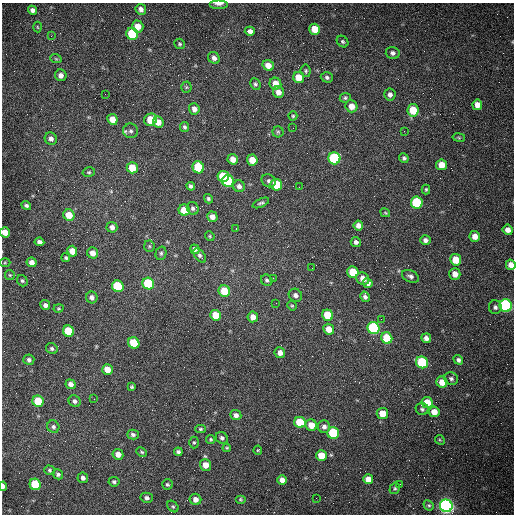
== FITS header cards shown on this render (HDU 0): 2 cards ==
NAXIS1  =                  512 /fastest changing axis
NAXIS2  =                  512 /next to fastest changing axis

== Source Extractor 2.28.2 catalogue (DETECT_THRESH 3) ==
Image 512 x 512 px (HDU 0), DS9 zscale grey, 1 PNG px = 1 image px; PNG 516 x 516 px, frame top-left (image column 1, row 512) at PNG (2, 3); each listed source drawn as its Kron ellipse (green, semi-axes under 4 px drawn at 4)
Background 1470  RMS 22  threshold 65.7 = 3 sigma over >= 5 px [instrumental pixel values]
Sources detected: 173; all 173 listed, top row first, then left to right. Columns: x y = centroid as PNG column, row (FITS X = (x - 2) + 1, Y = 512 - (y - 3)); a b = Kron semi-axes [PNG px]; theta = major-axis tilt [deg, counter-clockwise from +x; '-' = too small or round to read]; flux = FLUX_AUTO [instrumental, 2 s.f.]
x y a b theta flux
219 4 9 3 0 6600
141 9 5 5 - 6400
32 10 5 4 - 5500
138 26 6 5 - 15000
37 27 5 3 - 1400
315 29 5 5 - 31000
250 31 5 4 - 6900
132 34 6 6 - 90000
51 36 2 2 - 1500
343 42 6 5 - 2600
180 44 5 5 - 2100
393 53 7 6 - 5100
214 58 6 5 - 5700
56 59 6 3 -19 1800
268 65 6 5 - 12000
306 71 6 5 - 2200
61 75 6 5 - 6900
299 77 5 5 - 22000
327 77 6 5 - 3400
255 84 6 5 - 2800
275 84 6 6 - 14000
186 87 5 5 - 2000
278 92 6 5 - 10000
105 94 2 2 - 680
390 95 6 6 - 5400
345 98 5 4 - 2400
477 105 5 5 - 11000
351 106 6 6 - 13000
194 109 5 5 - 8200
413 110 6 5 - 40000
293 116 4 4 - 1800
112 119 5 5 - 14000
151 120 6 5 - 35000
158 122 6 5 - 15000
184 127 5 4 - 2900
293 128 2 2 - 680
131 131 7 7 - 4200
404 131 2 2 - 660
278 132 5 5 - 2200
459 137 6 3 -9 1600
51 139 6 6 - 5400
334 158 6 6 - 150000
404 158 5 4 - 2900
233 159 5 5 - 11000
252 160 5 5 - 22000
442 165 5 5 - 20000
198 167 6 5 - 65000
132 168 5 5 - 32000
89 172 6 4 12 2200
223 176 5 5 - 45000
228 181 6 6 - 110000
269 181 7 6 - 3600
276 185 6 5 - 50000
191 186 4 3 - 3600
239 186 6 5 - 5800
299 187 2 2 - 990
426 189 5 4 - 1900
208 199 5 4 - 2600
261 203 9 4 24 3400
417 203 6 6 - 110000
26 205 5 4 - 3000
193 208 6 5 - 3600
184 210 5 5 - 33000
385 213 5 3 - 1400
69 215 6 5 - 22000
212 217 5 5 - 8700
358 226 5 4 - 8100
112 227 5 5 - 5700
236 229 3 2 - 2700
508 230 5 5 - 9000
5 232 5 5 - 14000
210 236 5 4 - 1900
475 236 5 5 - 11000
425 240 5 5 - 5100
39 242 5 4 - 4800
356 242 5 5 - 4700
149 246 5 5 - 2200
195 249 5 4 - 5000
72 251 5 5 - 17000
93 253 6 5 - 11000
161 253 7 5 75 2900
200 255 8 4 -52 4200
66 258 4 4 - 2600
456 260 5 5 - 25000
32 262 5 5 - 8900
5 263 5 3 - 1500
511 265 5 5 - 10000
312 268 2 2 - 740
353 272 6 5 - 41000
455 274 6 5 - 12000
10 275 5 5 - 1900
410 276 9 5 -23 4600
273 278 2 2 - 860
363 279 7 6 - 11000
267 280 6 5 - 2900
22 281 6 5 - 2700
368 283 5 5 - 5100
148 284 6 5 - 98000
118 286 6 5 - 85000
224 291 6 5 - 37000
295 295 7 6 - 5300
92 297 6 6 - 5500
365 297 5 4 - 4100
276 303 3 2 - 1300
45 305 5 5 - 5400
292 306 5 4 - 1700
506 306 6 6 - 280000
495 307 7 6 - 4100
58 308 5 4 - 1800
216 315 5 5 - 31000
328 315 6 5 - 41000
253 317 5 5 - 11000
381 319 2 2 - 850
373 328 6 5 - 200000
329 329 5 5 - 16000
68 331 6 5 - 65000
387 338 6 5 - 50000
426 338 5 5 - 6000
134 343 6 5 - 54000
52 348 6 5 - 2900
280 353 5 5 - 7700
29 360 5 5 - 4000
458 360 5 4 - 4100
422 362 6 5 - 110000
107 370 5 5 - 17000
451 379 7 6 - 3600
442 382 5 5 - 15000
71 384 5 5 - 7100
132 387 4 3 - 2000
94 399 2 2 - 700
38 401 6 5 - 48000
75 401 6 5 - 4200
427 403 5 5 - 26000
422 409 6 6 - 3400
434 412 5 5 - 16000
382 413 6 5 - 21000
236 415 5 5 - 6000
300 422 6 5 - 50000
311 425 6 5 - 17000
53 427 6 6 - 3800
324 427 6 6 - 5500
200 429 5 4 - 2200
333 433 6 5 - 99000
133 435 6 4 -15 3600
222 438 6 5 - 3200
211 439 4 4 - 1900
440 440 5 4 - 1600
194 442 6 5 - 2200
227 448 4 3 - 1500
258 450 4 4 - 1400
142 452 6 4 -27 2000
178 452 4 4 - 3600
118 454 5 5 - 11000
321 456 5 5 - 27000
205 465 6 5 - 13000
50 470 5 4 - 2300
58 474 5 5 - 3600
83 478 5 5 - 4600
368 479 5 5 - 13000
282 480 5 5 - 8300
114 482 5 5 - 3000
35 484 6 5 - 75000
167 484 5 5 - 2600
400 484 2 2 - 660
3 486 4 3 - 5500
395 488 6 5 - 2200
147 498 6 5 - 4500
316 498 2 2 - 3500
195 499 6 5 - 8100
240 499 5 4 - 1600
429 505 5 4 - 2300
173 506 6 4 -48 2300
446 506 6 6 - 710000
At the frame edge (FLAGS 8, measured only in part): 4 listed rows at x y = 219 4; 5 232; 511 265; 3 486